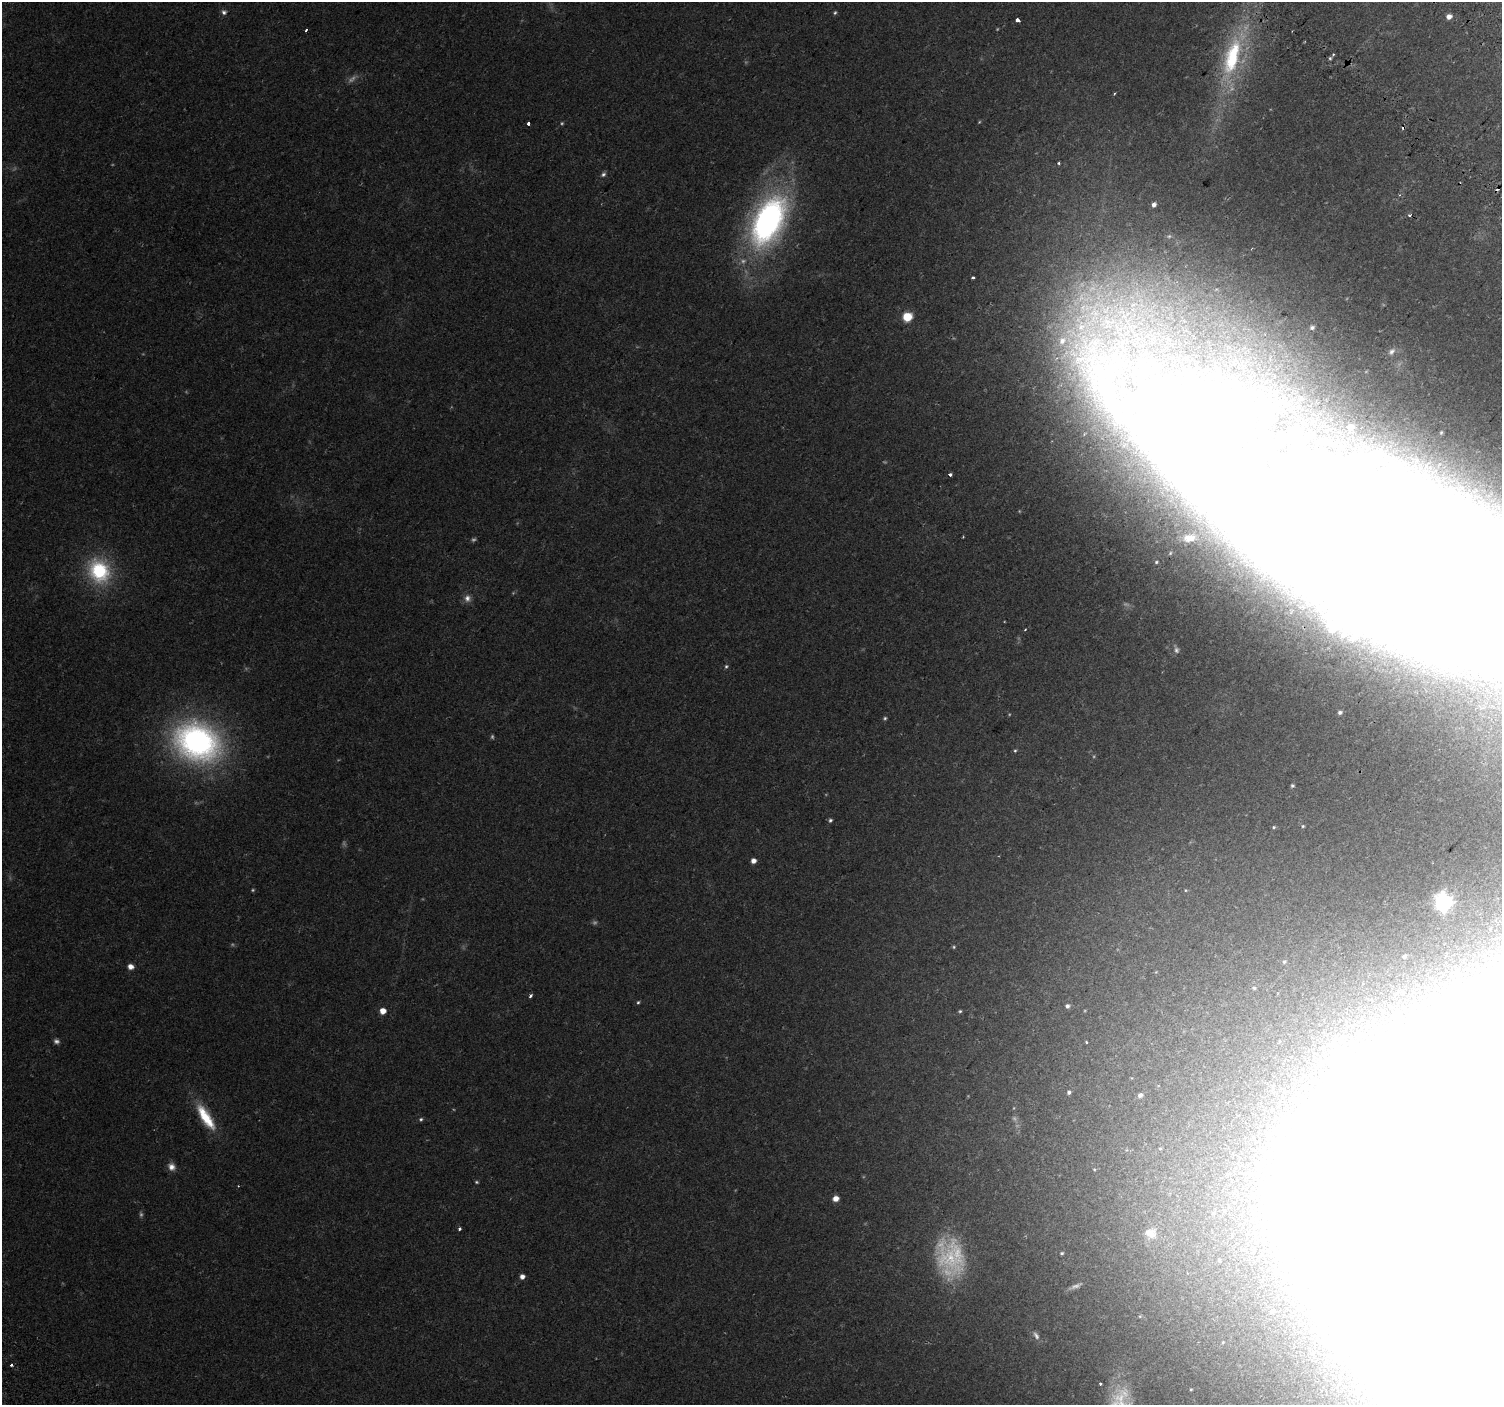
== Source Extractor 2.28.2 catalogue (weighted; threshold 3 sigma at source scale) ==
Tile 10 of 4 x 4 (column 2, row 3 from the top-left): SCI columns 1592-3091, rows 1740-3142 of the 6176 x 6218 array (HDU 1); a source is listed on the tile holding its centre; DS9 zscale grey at full resolution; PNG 1504 x 1407 px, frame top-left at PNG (2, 2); no overlay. Shown black and unused: <1% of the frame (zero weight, under 2 of 3 exposures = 6% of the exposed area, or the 3 px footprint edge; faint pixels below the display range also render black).
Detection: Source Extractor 2.28.2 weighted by HDU 2 'WHT'; one run over the whole footprint, this tile lists its part. Background 0.0506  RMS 0.0043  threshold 0.0196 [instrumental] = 3 sigma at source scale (4.5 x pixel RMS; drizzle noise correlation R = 1.50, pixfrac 1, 0.0396/0.0396 arcsec/px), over >= 5 px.
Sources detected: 105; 17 too faint to see at this stretch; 9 inside a brighter object's white glare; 2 cosmic-ray / hot-pixel residue — not listed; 1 inside a brighter listed object's ellipse — not listed separately; the other 76 listed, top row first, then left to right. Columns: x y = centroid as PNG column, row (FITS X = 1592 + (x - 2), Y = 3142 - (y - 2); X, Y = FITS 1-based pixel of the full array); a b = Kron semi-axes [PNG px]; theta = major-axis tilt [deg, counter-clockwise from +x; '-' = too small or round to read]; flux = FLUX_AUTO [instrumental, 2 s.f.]
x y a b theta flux
224 12 8 6 -30 1.4
835 13 6 4 50 0.66
1449 17 6 5 - 2.7
1018 20 4 3 - 7.4
306 30 3 2 - 0.83
1333 54 4 3 - 0.6
1232 57 64 23 74 48
1330 58 4 4 - 0.67
1114 94 3 2 - 0.43
528 123 3 3 - 4.5
1059 163 3 3 - 0.65
603 174 7 6 - 1.2
1400 195 4 3 - 0.43
1154 205 5 4 - 1.9
1410 215 4 3 - 0.76
768 221 49 27 65 150
973 277 4 3 - 1.6
907 317 6 6 - 19
1312 327 6 5 - 1.1
1392 351 12 8 48 2.5
1301 399 5 4 - 0.55
1350 427 4 4 - 3.4
1441 432 7 6 - 0.9
950 475 4 3 - 2.7
963 537 3 2 - 0.41
1189 538 20 11 8 6.3
1398 558 212 89 -26 5000
1156 562 7 5 33 0.96
99 571 25 21 -59 38
467 598 11 9 -83 2.6
1025 630 3 3 - 0.41
1176 650 11 6 -72 1.5
726 666 6 5 - 0.81
1340 712 7 7 - 1.7
885 718 5 5 - 0.71
197 742 50 39 -26 140
1015 751 5 4 - 0.57
1292 786 3 3 - 0.64
830 820 5 5 - 0.86
1303 826 4 4 - 0.45
1274 827 4 3 - 0.54
753 861 4 4 - 2.9
1443 902 7 7 - 190
954 947 5 4 - 0.54
1405 956 4 3 - 0.9
1284 962 6 4 27 0.62
130 966 6 5 - 3.1
1254 988 5 5 - 0.6
530 996 3 3 - 2.2
638 1002 5 4 - 0.66
1067 1006 5 5 - 1.3
383 1011 5 5 - 5.9
960 1011 4 4 - 0.58
56 1041 7 6 - 1.4
1086 1042 3 3 - 0.78
1069 1092 5 5 - 0.95
1140 1095 5 5 - 1.5
206 1117 35 11 -57 16
421 1119 6 5 - 0.79
171 1167 10 8 -58 2.9
1094 1169 5 3 - 0.38
477 1182 5 3 - 0.57
238 1186 2 2 - 0.29
836 1199 6 5 - 3.7
460 1229 4 3 - 1.2
1150 1233 15 11 -13 3.7
1062 1253 4 4 - 0.69
950 1258 52 30 -76 37
1219 1260 4 4 - 0.4
522 1277 5 5 - 2.2
1272 1311 5 5 - 1.3
1140 1316 5 4 - 0.42
1036 1336 12 6 -58 1.8
11 1365 3 3 - 1.1
1100 1384 3 2 - 0.56
1191 1389 4 4 - 0.42
Overlapping masked pixels (flux is a lower limit): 1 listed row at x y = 1398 558
Isophote crosses this tile's border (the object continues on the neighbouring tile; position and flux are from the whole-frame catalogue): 1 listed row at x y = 1398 558